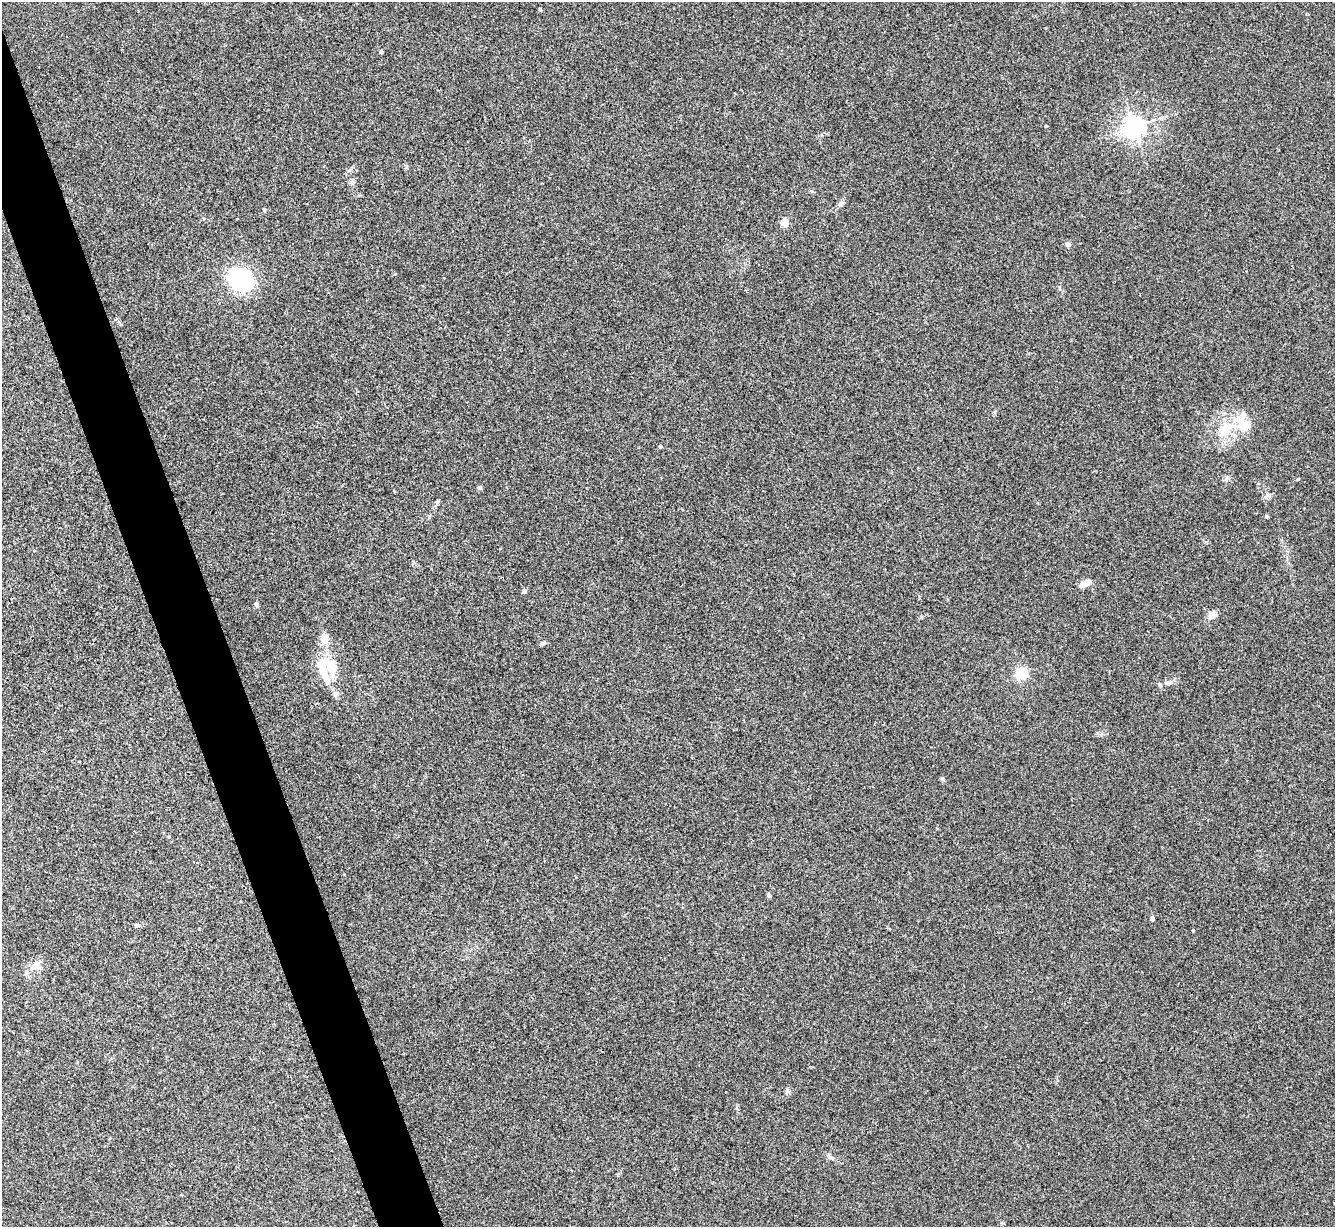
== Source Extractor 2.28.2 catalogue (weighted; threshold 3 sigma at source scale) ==
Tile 11 of 4 x 4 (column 3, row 3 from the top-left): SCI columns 2672-4004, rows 1500-2724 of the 5340 x 5325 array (HDU 1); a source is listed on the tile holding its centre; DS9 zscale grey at full resolution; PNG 1337 x 1229 px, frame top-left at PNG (2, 2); no overlay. Shown black and unused: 4% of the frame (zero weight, under 3 of 4 exposures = <1% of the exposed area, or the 3 px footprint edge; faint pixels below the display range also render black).
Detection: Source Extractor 2.28.2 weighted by HDU 2 'WHT'; one run over the whole footprint, this tile lists its part. Background 0.0334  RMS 0.0043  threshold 0.0195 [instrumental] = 3 sigma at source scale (4.5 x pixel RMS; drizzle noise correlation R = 1.50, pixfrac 1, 0.05/0.05 arcsec/px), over >= 5 px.
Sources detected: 39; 2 inside a brighter object's white glare — not listed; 3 inside a brighter listed object's ellipse — not listed separately; the other 34 listed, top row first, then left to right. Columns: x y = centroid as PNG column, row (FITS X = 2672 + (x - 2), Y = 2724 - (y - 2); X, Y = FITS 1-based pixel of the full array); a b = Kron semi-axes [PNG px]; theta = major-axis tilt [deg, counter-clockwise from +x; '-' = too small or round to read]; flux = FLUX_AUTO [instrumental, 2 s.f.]
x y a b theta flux
540 9 5 3 - 0.48
381 52 3 3 - 1.1
1046 126 3 3 - 0.55
1134 127 7 7 - 280
353 182 6 4 44 0.82
840 204 6 6 - 0.87
264 210 6 4 -89 0.44
784 222 5 5 - 13
1068 244 4 4 - 2.1
241 280 24 19 -30 37
1226 428 25 15 27 12
660 446 4 4 - 0.81
1227 477 7 4 1 0.84
1298 479 5 3 - 0.33
480 487 5 4 - 1.1
1268 494 8 4 -45 1
437 502 8 4 45 0.75
1267 516 3 3 - 0.86
1085 583 13 6 27 4.5
524 591 4 4 - 1.7
256 604 6 6 - 0.68
1211 615 12 9 63 2.5
324 637 14 10 -67 3.2
542 643 9 4 18 0.75
331 667 27 13 -77 9.1
1021 673 5 5 - 50
1169 683 10 6 16 2.1
769 896 6 4 -62 0.64
1152 919 5 4 - 0.76
136 925 6 5 - 0.71
1193 930 4 3 - 0.35
34 966 14 9 35 3.6
787 1091 8 5 81 0.96
832 1158 9 5 -27 1.1
Unlisted compact peaks at least as high as the median listed source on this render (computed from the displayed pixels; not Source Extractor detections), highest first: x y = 942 778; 921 617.